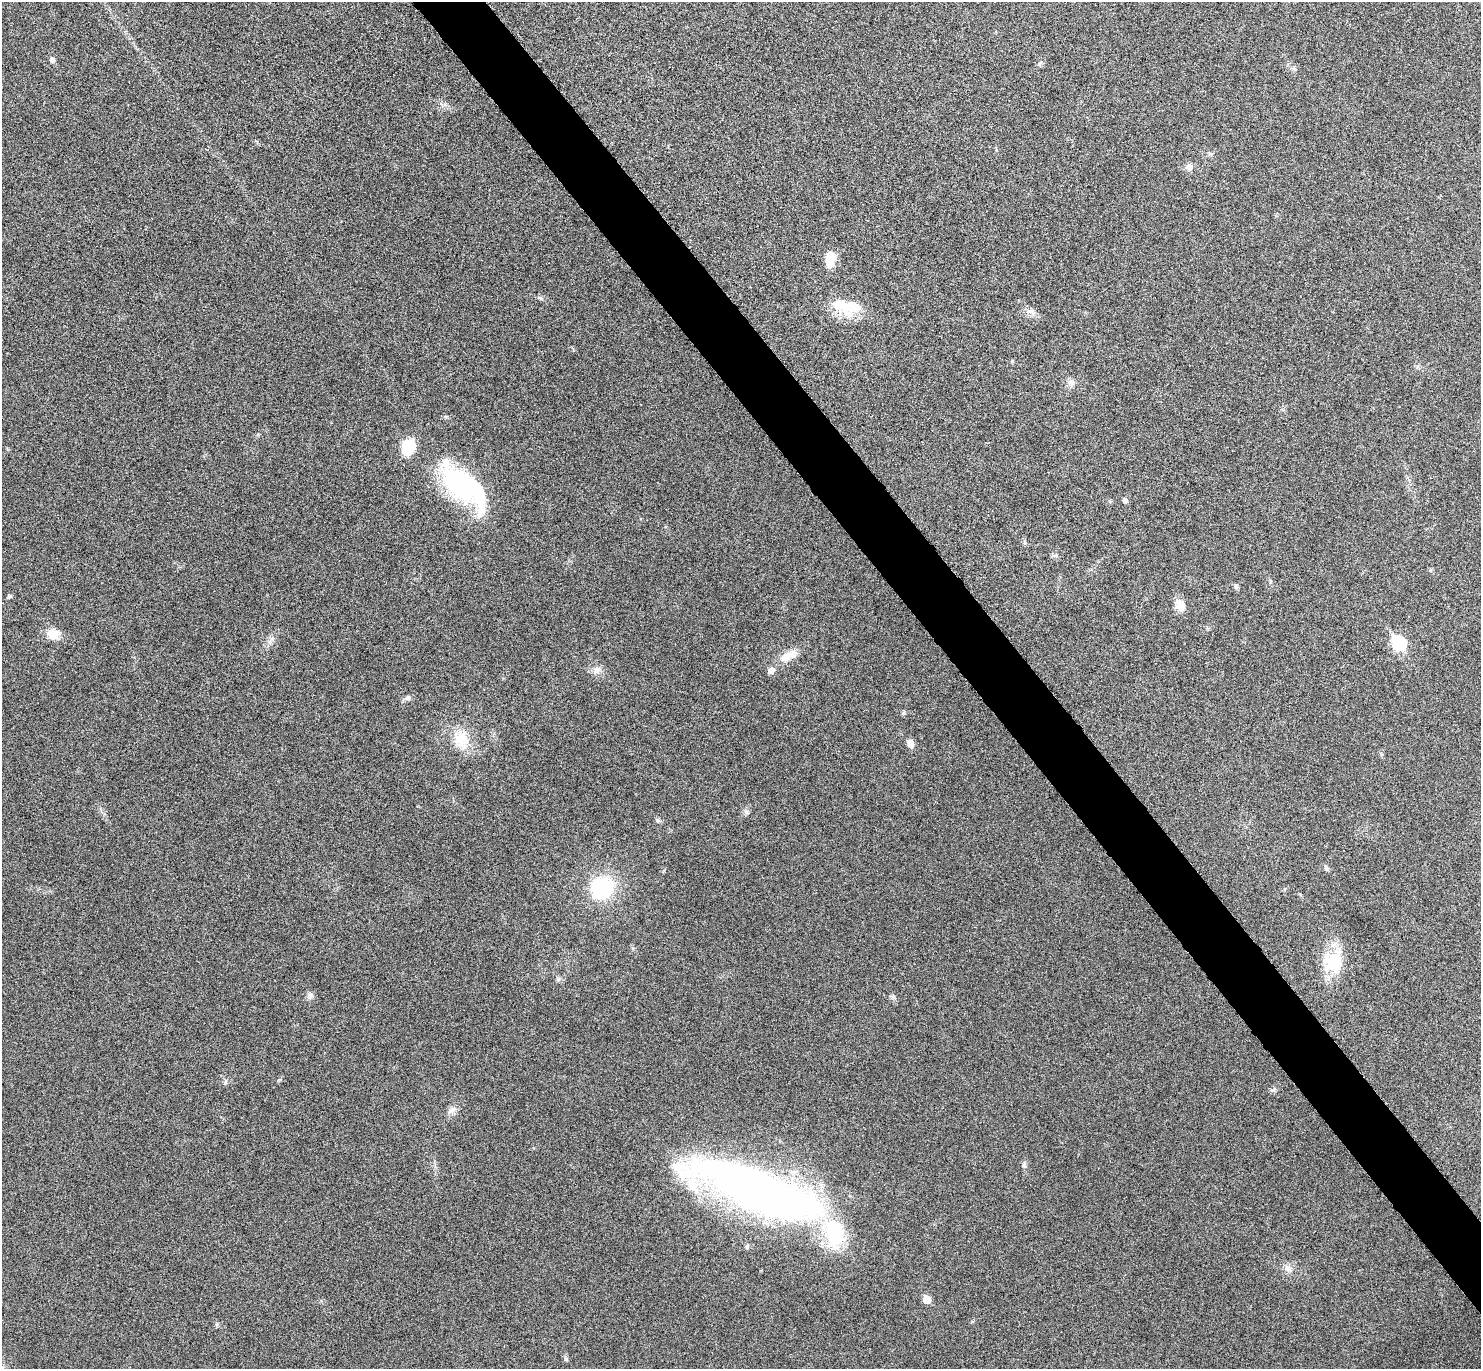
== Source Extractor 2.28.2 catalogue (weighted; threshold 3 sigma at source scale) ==
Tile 6 of 4 x 4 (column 2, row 2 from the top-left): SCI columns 1487-2965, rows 2895-4261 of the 5934 x 5929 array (HDU 1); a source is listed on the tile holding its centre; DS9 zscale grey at full resolution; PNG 1483 x 1371 px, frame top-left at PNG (2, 2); no overlay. Shown black and unused: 5% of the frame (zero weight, under 4 of 8 exposures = <1% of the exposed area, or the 3 px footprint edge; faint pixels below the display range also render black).
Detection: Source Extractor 2.28.2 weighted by HDU 2 'WHT'; one run over the whole footprint, this tile lists its part. Background 0.0235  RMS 0.0036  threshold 0.0148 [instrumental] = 3 sigma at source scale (4.09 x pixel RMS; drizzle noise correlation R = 1.36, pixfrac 0.8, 0.05/0.05 arcsec/px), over >= 5 px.
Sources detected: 43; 2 inside a brighter object's white glare — not listed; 2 inside a brighter listed object's ellipse — not listed separately; the other 39 listed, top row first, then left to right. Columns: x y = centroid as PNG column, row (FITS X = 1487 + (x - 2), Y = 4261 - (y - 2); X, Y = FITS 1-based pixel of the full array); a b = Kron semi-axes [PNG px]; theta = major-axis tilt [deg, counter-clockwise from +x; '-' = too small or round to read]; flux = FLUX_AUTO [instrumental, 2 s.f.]
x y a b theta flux
52 60 8 6 -44 0.98
1040 63 8 6 59 0.79
1294 69 7 5 -67 0.73
1210 153 7 4 -19 0.55
1189 167 9 9 - 1.9
830 260 20 12 83 4.7
541 298 7 4 -1 0.58
852 307 33 20 16 9.8
1030 311 13 4 13 1.2
1071 383 10 9 - 1.7
408 447 14 11 68 13
466 489 67 30 -44 49
1125 500 6 5 - 1
1236 586 7 6 - 0.66
10 596 6 5 - 0.51
1180 605 13 10 -59 4.8
53 634 14 12 -8 5.1
269 642 8 5 -90 0.99
1398 643 8 7 - 36
787 656 29 11 27 5.2
597 670 12 9 47 2.1
407 698 9 7 10 0.97
461 740 26 20 -80 9
910 744 9 7 -69 2.6
658 820 8 5 -42 0.72
1326 868 8 5 -74 0.74
601 888 23 21 38 26
1333 961 29 24 66 15
558 979 7 6 - 0.74
310 995 9 7 48 1.2
225 1082 7 4 72 0.56
1273 1090 10 5 36 0.82
451 1110 12 7 49 1.8
1024 1165 9 5 -70 0.82
755 1189 142 37 -19 240
747 1246 7 5 71 0.63
1288 1269 13 7 -38 1.8
926 1299 6 5 - 6.3
566 1359 7 4 -45 0.57
Unlisted compact peaks at least as high as the median listed source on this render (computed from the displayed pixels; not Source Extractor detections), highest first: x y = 904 713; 893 997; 746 812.